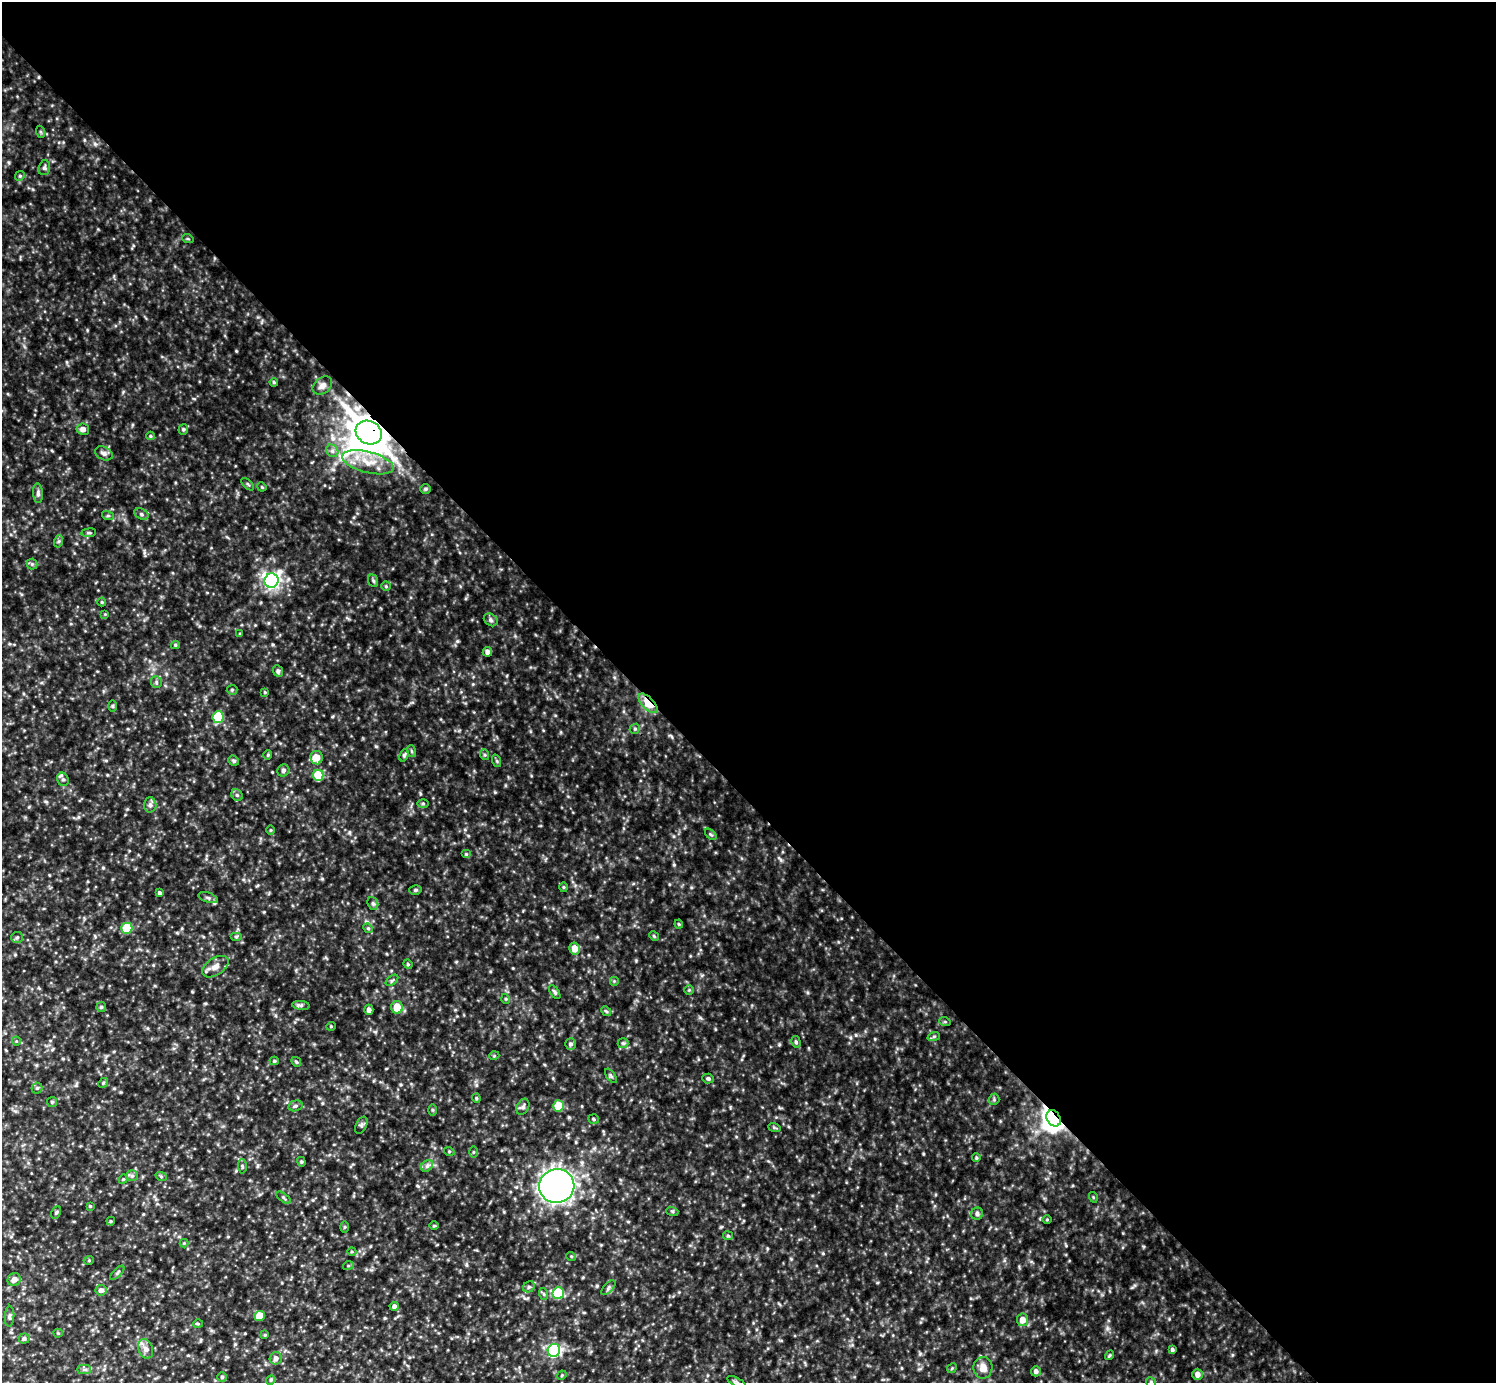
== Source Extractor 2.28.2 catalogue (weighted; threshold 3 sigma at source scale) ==
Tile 8 of 4 x 4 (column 4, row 2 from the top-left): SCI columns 4485-5978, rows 3060-4440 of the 5979 x 5978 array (HDU 1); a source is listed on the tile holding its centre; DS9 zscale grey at full resolution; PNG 1498 x 1385 px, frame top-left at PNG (2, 2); each listed source drawn as its Kron ellipse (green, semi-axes under 4 px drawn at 4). Shown black and unused: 57% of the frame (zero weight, under 3 of 5 exposures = <1% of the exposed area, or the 3 px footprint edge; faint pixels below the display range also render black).
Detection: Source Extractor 2.28.2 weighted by HDU 2 'WHT'; one run over the whole footprint, this tile lists its part. Background 0.303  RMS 0.026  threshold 0.116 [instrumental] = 3 sigma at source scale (4.5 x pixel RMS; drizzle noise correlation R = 1.50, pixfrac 1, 0.05/0.05 arcsec/px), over >= 5 px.
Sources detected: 162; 1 cosmic-ray / hot-pixel residue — neither listed nor drawn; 1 inside a brighter listed object's ellipse — not listed separately; the other 160 listed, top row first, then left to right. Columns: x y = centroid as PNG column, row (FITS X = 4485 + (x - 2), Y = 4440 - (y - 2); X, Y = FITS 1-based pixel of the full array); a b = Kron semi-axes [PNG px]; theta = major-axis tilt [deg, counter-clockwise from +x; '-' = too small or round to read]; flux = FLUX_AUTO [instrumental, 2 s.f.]
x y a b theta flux
41 132 6 4 -70 3.4
44 168 7 5 72 6
20 176 5 4 - 3.6
188 239 6 3 -18 2.6
274 382 4 3 - 2.8
322 386 11 7 40 12
83 429 6 5 - 11
183 429 5 5 - 4
369 432 13 11 -28 8000
150 436 4 4 - 3.1
332 451 7 5 -47 7.3
104 453 9 6 -26 9.1
368 462 26 10 -14 51
248 484 8 3 -45 3.1
262 487 5 3 - 2.6
426 489 5 5 - 3.5
38 493 10 5 -86 7.1
141 514 7 5 -29 5.9
108 516 6 4 -17 3.1
89 533 7 3 7 3.8
59 541 6 4 71 4.2
32 564 5 5 - 4.4
271 581 7 7 - 920
373 581 6 5 - 4.6
386 586 5 5 - 3.1
102 602 4 4 - 2.7
105 614 4 4 - 2.2
491 620 7 6 - 6.2
240 633 4 2 - 1.9
175 645 4 4 - 2.8
487 652 5 4 - 8.4
278 671 6 4 -66 5.7
156 682 6 5 - 4.8
232 690 5 5 - 3.3
265 692 4 3 - 2.3
648 703 12 5 -46 78
113 706 6 4 -90 3.1
218 717 6 5 - 120
635 729 5 4 - 3.5
411 751 6 4 -70 3.2
268 755 5 4 - 2.7
404 755 6 4 68 5.1
485 755 5 3 - 3.2
316 758 7 6 - 32
233 761 5 5 - 4
497 761 6 4 -72 3.7
283 770 6 5 - 7.2
318 775 5 5 - 89
63 779 7 5 -65 6.7
237 795 6 5 - 5.2
423 803 6 4 0 3.3
150 805 7 6 - 7.4
271 830 5 3 - 2.6
711 834 7 4 -44 3.5
466 854 5 4 - 3.1
564 887 5 3 - 2.5
415 890 6 5 - 4.4
160 893 4 4 - 5.6
208 898 10 5 -19 5.8
373 903 7 5 -68 5.1
679 924 4 4 - 2.7
127 928 5 5 - 78
368 928 5 4 - 3.1
654 936 5 4 - 2.8
17 937 6 5 - 4.3
236 937 6 4 0 3.3
575 949 6 5 - 25
408 964 5 4 - 2.9
215 967 15 8 34 18
392 980 7 4 37 3.8
614 981 5 5 - 3.2
689 990 5 5 - 3.1
555 992 8 4 -56 4.8
506 999 5 3 - 2.5
301 1005 9 4 -7 5.5
101 1007 5 5 - 3.7
397 1007 6 6 - 42
369 1010 5 4 - 8.3
606 1011 5 4 - 3.6
945 1022 6 3 -19 2.8
331 1026 5 3 - 1.9
934 1036 6 4 19 3.5
16 1041 4 3 - 2.1
796 1042 6 4 -75 4.2
623 1043 5 5 - 4.1
570 1044 5 5 - 5.8
494 1056 5 3 - 2.3
274 1061 4 4 - 3.4
296 1062 5 4 - 3.3
611 1076 8 4 -54 4
708 1078 6 5 - 4.6
103 1083 5 4 - 3.4
37 1088 5 5 - 3.8
476 1098 4 4 - 2.6
994 1099 5 5 - 3.5
52 1102 5 5 - 3.7
295 1106 7 5 17 5.6
558 1106 5 5 - 68
523 1107 8 6 65 7.5
432 1110 6 4 -89 3.6
1054 1118 8 6 -57 1900
594 1119 5 4 - 3.5
361 1125 9 5 65 4.9
774 1127 6 4 -20 3.3
449 1151 5 3 - 2.4
473 1152 5 3 - 2.6
976 1158 4 3 - 3.4
301 1162 5 4 - 2.9
242 1166 7 3 -88 3.4
427 1166 7 5 45 6.3
132 1176 6 5 - 5.3
161 1176 6 3 -20 3
123 1179 5 4 - 2.7
557 1186 18 17 - 1100
1093 1197 5 3 - 2.3
283 1198 8 3 -36 4.3
90 1206 4 4 - 2.6
672 1211 6 4 -18 3.3
56 1212 6 4 62 4.3
977 1214 6 6 - 6.8
1047 1220 5 3 - 2.3
111 1221 4 4 - 2.8
434 1226 5 3 - 2.5
344 1227 6 4 88 2.8
728 1236 5 4 - 3.1
184 1243 4 4 - 2.5
352 1252 5 3 - 2.7
571 1256 5 3 - 2.2
89 1260 5 3 - 2.3
348 1266 5 3 - 2.6
117 1273 9 4 45 4.6
14 1279 7 6 - 14
529 1287 6 5 - 4.9
608 1288 9 4 47 5.8
101 1290 5 5 - 9.9
558 1293 6 5 - 100
544 1294 6 4 -71 3.5
394 1306 4 4 - 7.5
9 1316 10 5 87 5.5
259 1316 5 5 - 42
1022 1320 6 5 - 21
198 1324 5 3 - 2.4
58 1333 4 4 - 2.4
265 1335 4 4 - 2.4
24 1339 5 5 - 5.5
146 1349 10 7 -71 12
554 1350 6 6 - 470
1172 1350 4 4 - 5
1109 1355 5 3 - 2.9
276 1358 6 6 - 10
952 1368 5 4 - 2.8
983 1368 11 9 89 21
84 1370 7 4 0 5.2
1036 1371 5 5 - 7.8
1197 1374 5 5 - 13
562 1375 5 3 - 2.4
222 1377 5 5 - 4.1
271 1380 5 4 - 3.8
736 1382 10 3 -28 4.1
1151 1382 5 4 - 3.9
Overlapping masked pixels (flux is a lower limit): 3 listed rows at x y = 369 432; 648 703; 1054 1118
Isophote crosses this tile's border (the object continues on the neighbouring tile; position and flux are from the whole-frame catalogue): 2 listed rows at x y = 736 1382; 1151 1382
Unlisted compact peaks at least as high as the median listed source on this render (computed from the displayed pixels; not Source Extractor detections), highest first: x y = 674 865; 95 144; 376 746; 823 1253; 1135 1285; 322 879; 1107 1328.